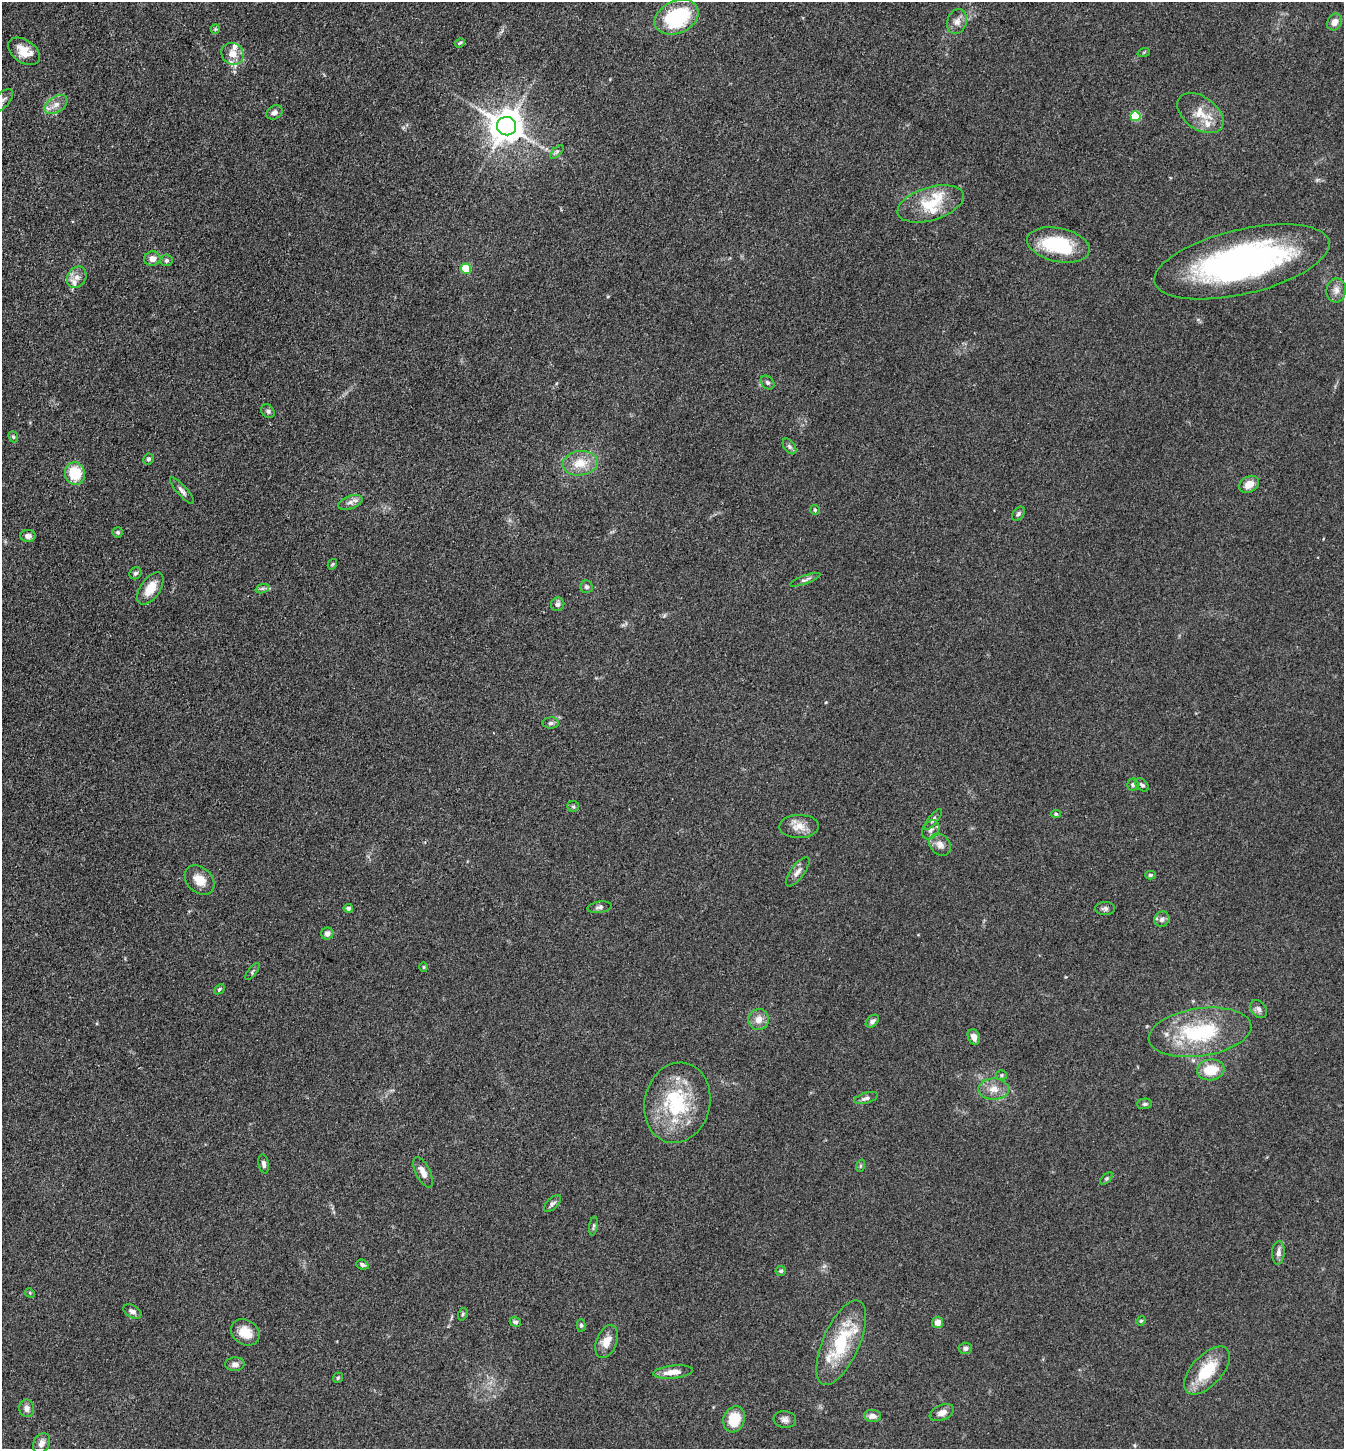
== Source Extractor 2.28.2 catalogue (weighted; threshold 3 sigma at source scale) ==
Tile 11 of 4 x 4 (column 3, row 3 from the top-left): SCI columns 2971-4312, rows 1450-2896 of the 5802 x 5793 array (HDU 1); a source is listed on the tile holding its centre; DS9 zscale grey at full resolution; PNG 1346 x 1451 px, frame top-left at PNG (2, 2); each listed source drawn as its Kron ellipse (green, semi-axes under 4 px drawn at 4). Shown black and unused: <1% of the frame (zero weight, under 3 of 4 exposures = <1% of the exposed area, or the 3 px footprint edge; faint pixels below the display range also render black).
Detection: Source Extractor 2.28.2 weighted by HDU 2 'WHT'; one run over the whole footprint, this tile lists its part. Background 0.103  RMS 0.0062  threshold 0.0277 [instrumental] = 3 sigma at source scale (4.5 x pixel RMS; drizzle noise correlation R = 1.50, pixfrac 1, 0.05/0.05 arcsec/px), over >= 5 px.
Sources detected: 115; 1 inside a brighter object's white glare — neither listed nor drawn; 9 inside a brighter listed object's ellipse — not listed separately; the other 105 listed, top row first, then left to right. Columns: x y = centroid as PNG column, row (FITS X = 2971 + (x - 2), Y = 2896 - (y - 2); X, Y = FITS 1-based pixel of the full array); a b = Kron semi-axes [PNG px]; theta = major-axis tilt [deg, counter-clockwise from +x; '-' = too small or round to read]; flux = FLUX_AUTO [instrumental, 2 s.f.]
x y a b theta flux
677 17 23 16 25 46
957 22 13 10 69 4.3
1335 22 9 7 59 4.2
215 29 5 4 - 0.69
460 43 5 4 - 0.81
24 51 18 11 -35 9.7
1144 52 6 4 19 0.83
232 54 11 10 - 6.9
2 101 14 7 47 2.6
56 105 12 8 35 4.5
274 112 8 6 30 2.7
1200 113 26 16 -36 13
1135 116 5 5 - 31
507 126 9 9 - 1300
557 152 9 3 45 1.1
931 204 34 16 17 21
1058 245 32 17 -12 40
152 259 8 7 - 4
167 260 6 6 - 1.4
1242 262 90 32 13 190
466 269 5 5 - 32
77 277 11 9 56 4
1336 290 12 10 84 4.2
768 383 8 6 -44 1.5
268 411 7 6 - 1.4
13 437 6 4 -68 0.96
789 446 9 5 -54 1.5
149 459 6 5 - 1.2
580 463 18 12 8 11
75 473 11 10 - 22
1249 484 10 8 30 6.1
182 490 17 5 -48 2.5
350 502 12 6 20 2.9
815 510 5 5 - 0.89
1018 514 8 5 52 1.5
117 532 5 5 - 1.2
28 536 8 6 -2 2.6
332 564 5 4 - 0.69
135 573 6 5 - 1.4
805 580 16 4 20 1.8
586 587 6 6 - 1.5
150 588 18 9 56 10
262 589 7 4 19 1.2
558 604 7 6 - 2.2
551 723 8 5 2 1.5
1133 784 6 6 - 1.3
1142 785 8 5 -41 1.5
573 806 6 5 - 1.1
1056 814 5 4 - 0.91
933 819 13 4 51 1.7
799 826 20 11 2 7.4
931 830 10 8 54 2.5
940 845 12 9 -44 4.1
798 872 17 7 53 3.6
1150 875 5 4 - 1.1
200 880 17 12 -44 8.3
599 907 12 5 9 2
348 908 4 4 - 2.5
1105 908 10 6 1 1.9
1162 919 8 7 - 2.6
327 933 6 6 - 2.9
424 967 4 4 - 0.72
252 971 10 4 51 1
219 989 6 4 41 0.9
1259 1009 10 7 -49 2.5
759 1019 10 10 - 5.2
872 1021 7 5 45 1.9
1200 1032 52 24 8 53
974 1037 8 6 -65 3.8
1211 1070 14 10 8 15
1001 1075 5 5 - 0.91
994 1089 15 10 0 6.6
866 1098 12 5 16 2.1
677 1103 40 33 77 45
1145 1104 7 5 2 1.3
264 1164 9 5 -78 2.1
860 1166 6 4 71 0.82
423 1172 16 7 -64 4.8
1107 1179 7 4 45 1
552 1203 10 5 44 1.7
594 1226 9 3 79 1.1
1278 1253 12 6 87 3.1
362 1265 6 5 - 1.4
781 1271 5 5 - 1.2
30 1293 5 4 - 0.69
132 1311 10 6 -31 2.7
463 1314 6 4 73 0.96
1141 1321 5 4 - 0.74
515 1322 6 4 -22 1.5
938 1322 6 5 - 4.6
581 1325 6 4 -89 1.1
245 1332 15 12 -32 8.8
606 1342 17 10 69 8.1
841 1343 46 18 66 37
965 1348 7 6 - 1.7
235 1364 9 7 3 3.1
1207 1370 29 15 48 23
673 1372 20 6 6 7.2
338 1378 5 4 - 0.76
27 1408 9 7 -82 3.1
942 1413 13 7 22 4
873 1416 8 6 -3 3.7
734 1419 13 10 70 17
785 1420 11 8 -7 2.7
41 1443 11 8 60 3.5
Isophote crosses this tile's border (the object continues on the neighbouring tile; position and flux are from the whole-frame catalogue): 1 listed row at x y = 2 101